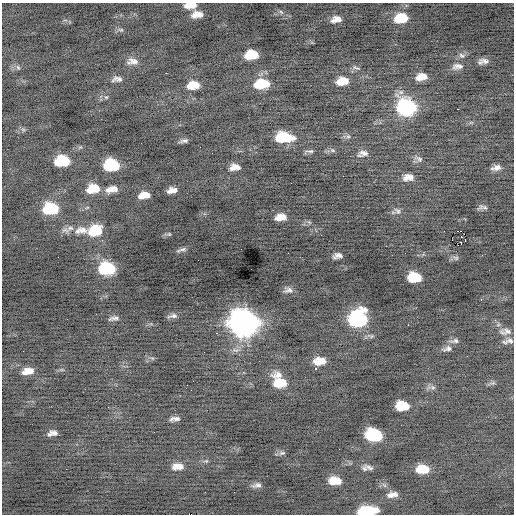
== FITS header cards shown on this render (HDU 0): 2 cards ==
NAXIS1  =                  512 / Axis length
NAXIS2  =                  512 / Axis length

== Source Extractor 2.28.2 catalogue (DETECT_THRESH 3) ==
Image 512 x 512 px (HDU 0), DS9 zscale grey, 1 PNG px = 1 image px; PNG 516 x 516 px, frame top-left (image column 1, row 512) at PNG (2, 3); no overlay
Background -0.183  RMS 0.84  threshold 2.53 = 3 sigma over >= 5 px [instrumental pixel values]
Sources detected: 101; all 101 listed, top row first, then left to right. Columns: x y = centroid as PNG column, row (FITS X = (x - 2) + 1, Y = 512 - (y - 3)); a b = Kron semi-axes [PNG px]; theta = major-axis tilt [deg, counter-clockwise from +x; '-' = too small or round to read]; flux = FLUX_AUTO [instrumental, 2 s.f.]
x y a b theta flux
190 5 13 6 6 600
281 12 7 4 -45 110
197 14 11 7 7 510
401 18 13 9 10 1900
336 19 13 7 12 440
121 30 9 5 -6 130
251 55 11 7 7 1500
462 56 9 7 -24 190
132 61 16 10 3 440
485 61 13 6 -16 280
458 66 15 8 6 350
18 68 8 5 -62 120
356 68 12 4 -19 120
166 73 2 2 - 450
421 77 11 7 11 630
117 79 13 7 4 270
342 81 13 8 8 870
261 84 15 9 6 1700
193 85 13 8 8 930
106 97 6 5 - 100
406 107 13 11 -4 8800
457 109 3 2 - 150
23 129 7 4 -19 100
348 136 6 5 - 110
283 137 15 8 -1 2500
184 141 10 4 11 170
332 150 8 5 -7 120
310 151 11 4 1 130
363 153 12 7 -2 280
419 159 12 7 -28 220
62 161 12 8 4 2700
111 165 12 9 2 3400
235 167 10 6 5 450
496 168 11 6 13 320
408 177 11 7 6 440
93 189 13 8 11 1300
112 189 13 7 11 580
172 190 9 5 10 370
144 195 10 6 8 630
482 207 10 4 -3 180
51 209 13 9 3 3200
397 211 11 7 -43 230
281 217 10 6 10 580
309 222 7 4 -44 90
70 228 8 5 1 150
65 230 12 6 -14 210
81 230 20 10 6 650
95 230 15 11 21 1600
460 231 3 2 - 420
169 234 5 5 - 77
461 236 2 2 - 36
465 240 2 2 - 36
460 244 6 3 20 500
181 250 14 4 18 160
288 253 2 2 - 48
405 253 2 2 - 140
482 255 3 2 - 34
338 256 9 5 11 270
455 258 10 6 -17 150
107 269 12 9 3 4500
414 277 11 8 -3 1700
288 290 12 7 4 260
481 299 3 2 - 78
173 316 13 5 8 210
114 318 12 4 12 200
358 319 14 12 23 7400
495 320 3 3 - 100
243 323 15 12 -7 52000
408 325 2 2 - 360
507 331 14 10 -15 370
216 333 3 2 - 110
454 341 13 6 9 210
508 341 15 6 10 240
447 349 14 7 14 260
152 358 7 4 -18 90
320 361 13 8 2 760
316 369 3 3 - 120
62 370 6 4 -18 76
28 371 13 7 10 630
278 375 17 9 -2 500
193 381 2 2 - 29
280 383 15 10 -3 1200
493 383 8 5 1 120
433 387 8 5 -20 160
191 390 2 2 - 31
402 406 11 8 -3 1500
175 419 12 5 5 250
154 432 3 2 - 47
54 433 9 5 -18 230
49 434 6 5 - 110
374 435 13 9 -8 4200
282 453 9 5 7 150
178 466 14 8 4 500
369 467 15 6 -20 250
66 469 2 2 - 84
422 469 12 8 -2 1200
335 481 11 7 -3 870
257 485 11 5 10 230
234 492 2 2 - 64
393 495 12 6 9 360
367 511 15 7 3 3100
At the frame edge (FLAGS 8, measured only in part): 2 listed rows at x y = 190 5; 367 511